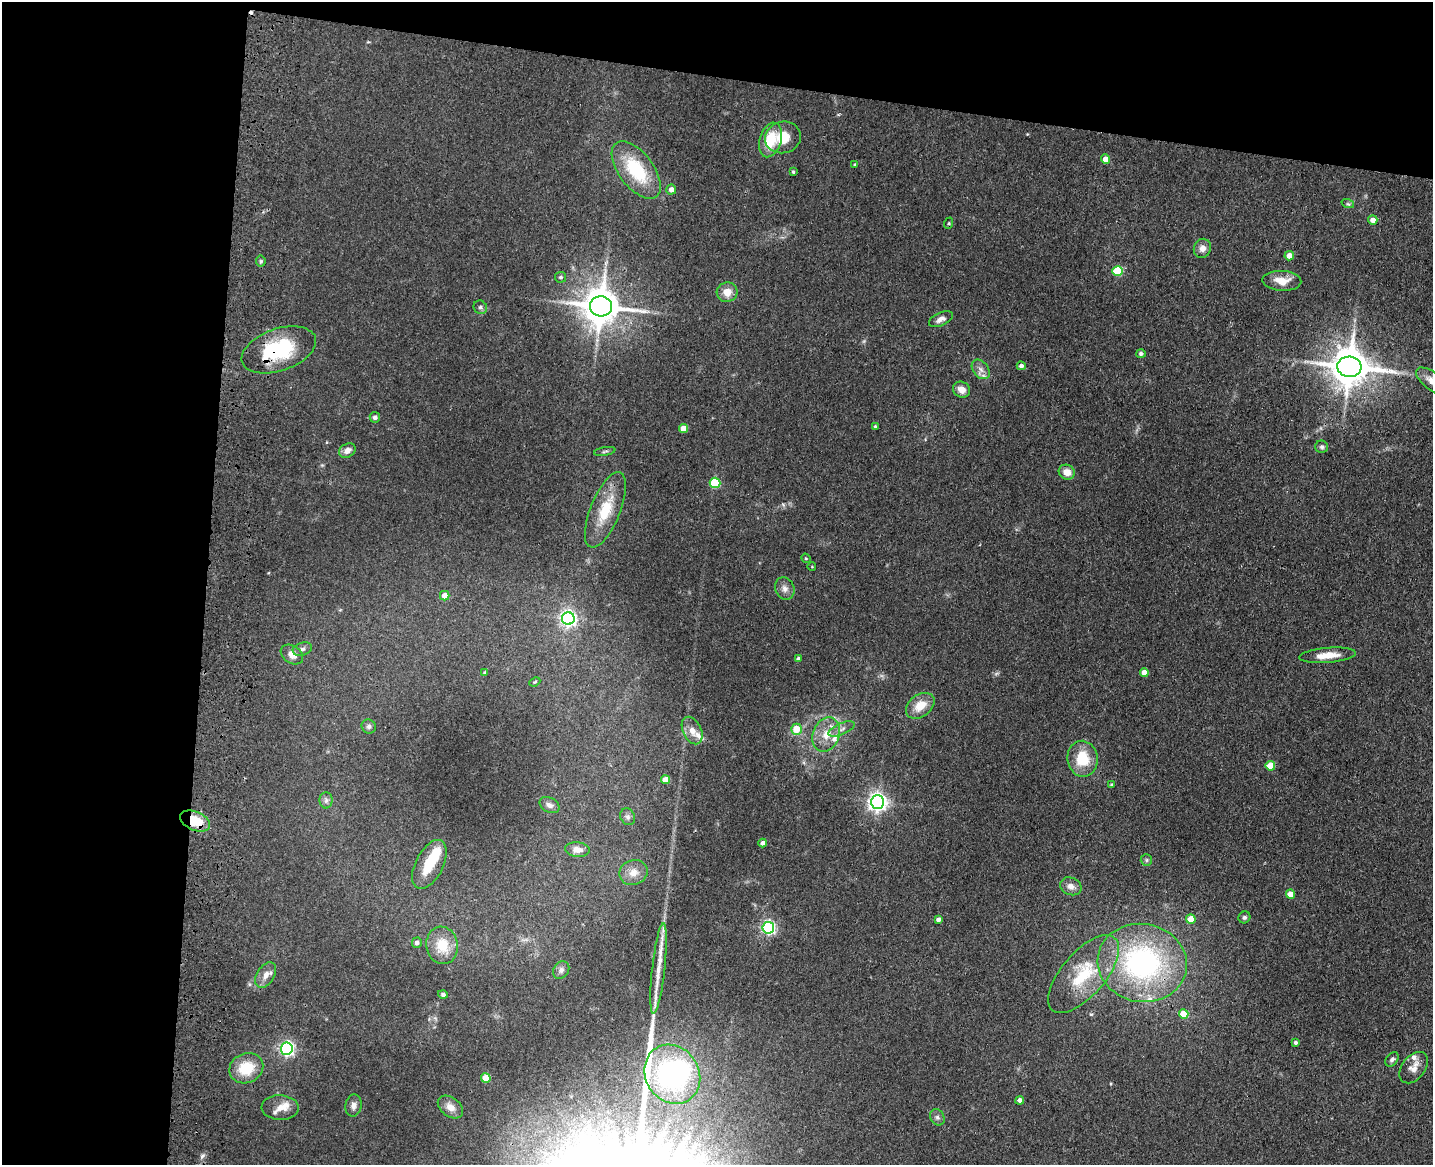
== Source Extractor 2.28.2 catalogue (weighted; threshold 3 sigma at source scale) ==
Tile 1 of 3 x 4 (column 1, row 1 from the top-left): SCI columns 333-1763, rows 3507-4669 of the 4844 x 4686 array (HDU 1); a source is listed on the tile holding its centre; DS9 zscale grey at full resolution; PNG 1435 x 1167 px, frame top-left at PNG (2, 2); each listed source drawn as its Kron ellipse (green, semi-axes under 4 px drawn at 4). Shown black and unused: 21% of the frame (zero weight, under 3 of 4 exposures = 6% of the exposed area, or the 3 px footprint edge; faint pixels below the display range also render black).
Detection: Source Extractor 2.28.2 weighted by HDU 2 'WHT'; one run over the whole footprint, this tile lists its part. Background 0.0939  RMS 0.0065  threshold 0.0295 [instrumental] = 3 sigma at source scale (4.5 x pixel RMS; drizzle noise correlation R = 1.50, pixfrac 1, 0.05/0.05 arcsec/px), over >= 5 px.
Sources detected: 103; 2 inside a brighter object's white glare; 1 cosmic-ray / hot-pixel residue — neither listed nor drawn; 5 inside a brighter listed object's ellipse — not listed separately; the other 95 listed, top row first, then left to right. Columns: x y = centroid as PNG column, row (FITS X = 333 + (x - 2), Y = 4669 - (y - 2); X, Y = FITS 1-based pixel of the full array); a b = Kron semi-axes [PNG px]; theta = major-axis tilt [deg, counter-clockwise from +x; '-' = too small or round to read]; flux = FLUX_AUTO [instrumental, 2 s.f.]
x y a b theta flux
783 137 18 15 16 13
770 140 18 10 73 18
1106 159 5 4 - 5.2
855 165 3 3 - 0.88
636 170 33 17 -53 38
793 172 3 3 - 0.86
671 190 5 5 - 3.7
1348 204 6 4 -18 1
1373 220 4 4 - 4
949 223 6 4 72 0.83
1202 248 10 8 68 4.1
1289 256 5 4 - 6.2
261 261 5 5 - 1.1
1117 271 5 5 - 29
561 277 5 5 - 1.3
1282 281 19 10 -3 8.9
727 292 10 10 - 7
601 306 11 10 - 1800
480 307 7 6 - 1.8
941 319 13 6 25 3.3
279 350 38 21 19 51
1141 354 5 4 - 1.6
1021 366 4 4 - 2.4
1349 367 12 10 -6 1900
981 369 11 7 -50 3.7
1432 381 19 8 -38 7
961 390 9 7 -29 5.3
375 417 5 5 - 2.2
875 426 4 4 - 0.79
683 428 4 4 - 9.1
1322 447 6 6 - 1.4
347 451 9 6 30 3.9
605 451 11 3 10 1.3
1067 472 8 7 - 6.4
715 483 5 5 - 37
605 510 40 15 68 23
806 558 5 4 - 0.77
812 567 4 3 - 0.44
785 588 11 9 -65 3.7
445 596 5 4 - 6.4
568 618 6 6 - 210
302 649 10 6 17 2.3
292 654 12 8 -33 6.4
1328 655 28 7 5 9.8
798 659 4 4 - 2
1144 672 4 4 - 5.2
485 673 4 4 - 1.6
535 682 6 4 23 0.81
920 706 16 11 37 11
369 726 7 6 - 1.9
796 729 5 5 - 13
841 729 14 5 24 3.2
692 730 14 9 -64 5.7
826 734 17 13 66 11
1083 759 18 15 -81 19
1270 766 5 4 - 14
665 780 4 4 - 9.1
1111 784 4 3 - 0.59
326 800 8 6 90 1.9
877 802 6 6 - 330
549 805 10 7 -27 2.8
628 817 9 7 -64 2.1
195 821 16 9 -22 19
763 843 4 4 - 3
577 850 12 7 -5 5.2
1146 860 6 5 - 1.1
429 864 26 14 63 17
633 872 14 12 21 6.6
1071 886 11 8 -22 4.1
1290 894 4 4 - 7.7
1244 917 6 5 - 1.5
1191 919 5 4 - 9.9
938 920 4 4 - 2.3
768 928 6 6 - 140
417 943 5 5 - 2.7
442 945 19 16 -81 16
1142 963 45 39 -10 140
659 968 45 6 84 12
561 970 9 7 54 2.3
1083 974 48 22 49 36
266 975 14 8 57 5
443 995 5 4 - 1.5
1184 1014 5 4 - 13
1295 1042 3 3 - 1.4
287 1049 6 6 - 160
1392 1059 8 5 54 1.9
246 1068 17 14 23 20
1414 1068 18 11 52 6
672 1074 31 26 -58 100
486 1078 5 4 - 18
1020 1100 4 4 - 3.5
353 1105 11 8 80 3.2
450 1107 14 9 -37 5.4
280 1108 18 12 -2 6.7
937 1117 8 7 - 2.1
Overlapping masked pixels (flux is a lower limit): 3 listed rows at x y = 279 350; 1349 367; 195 821
Isophote crosses this tile's border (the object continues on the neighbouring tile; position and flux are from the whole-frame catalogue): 1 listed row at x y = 1432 381